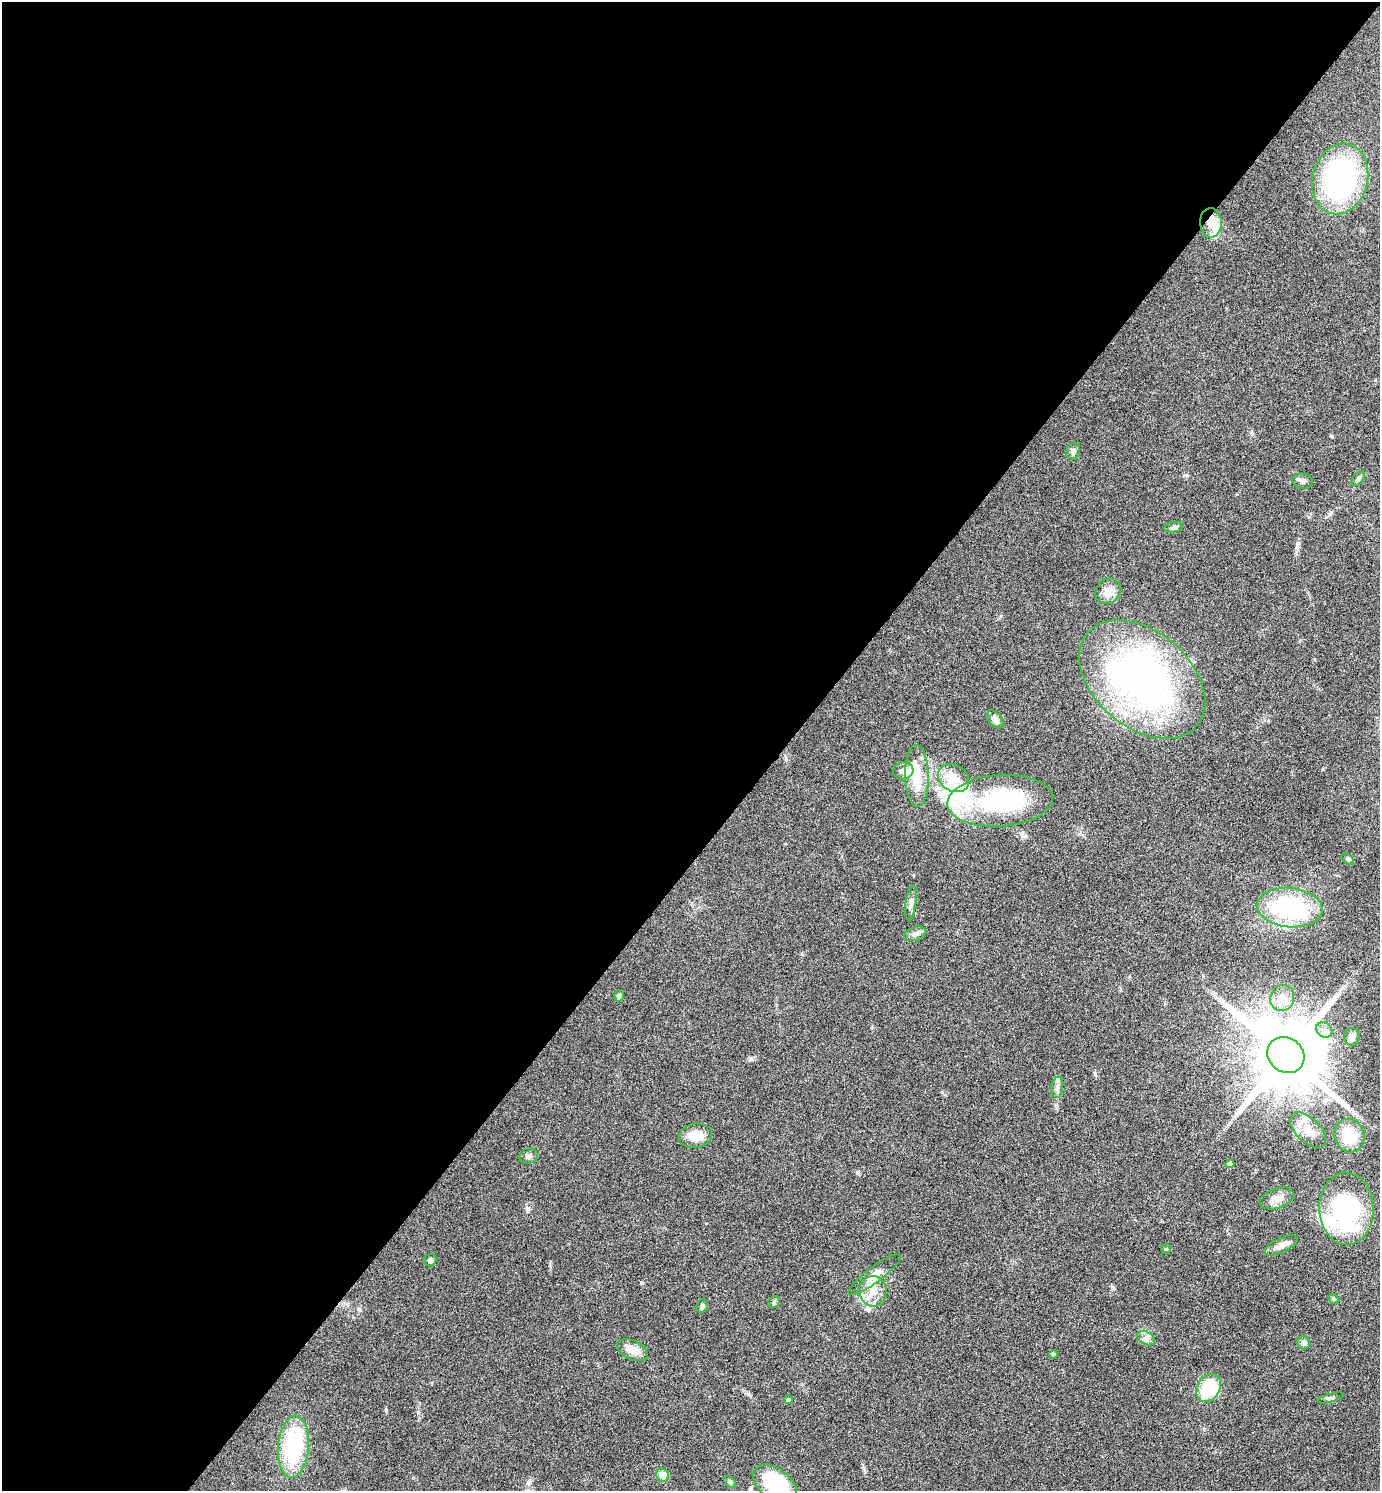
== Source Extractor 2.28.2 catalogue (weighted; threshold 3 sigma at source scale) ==
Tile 5 of 4 x 4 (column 1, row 2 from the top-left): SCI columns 156-1533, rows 2983-4471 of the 5964 x 5961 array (HDU 1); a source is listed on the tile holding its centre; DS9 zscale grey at full resolution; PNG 1382 x 1493 px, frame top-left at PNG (2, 2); each listed source drawn as its Kron ellipse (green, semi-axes under 4 px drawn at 4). Shown black and unused: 57% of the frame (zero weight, under 4 of 8 exposures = <1% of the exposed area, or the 3 px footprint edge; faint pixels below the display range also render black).
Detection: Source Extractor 2.28.2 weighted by HDU 2 'WHT'; one run over the whole footprint, this tile lists its part. Background 0.119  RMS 0.0051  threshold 0.0209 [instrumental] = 3 sigma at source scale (4.09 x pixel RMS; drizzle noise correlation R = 1.36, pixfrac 0.8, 0.05/0.05 arcsec/px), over >= 5 px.
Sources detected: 62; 5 inside a brighter object's white glare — neither listed nor drawn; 8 inside a brighter listed object's ellipse — not listed separately; the other 49 listed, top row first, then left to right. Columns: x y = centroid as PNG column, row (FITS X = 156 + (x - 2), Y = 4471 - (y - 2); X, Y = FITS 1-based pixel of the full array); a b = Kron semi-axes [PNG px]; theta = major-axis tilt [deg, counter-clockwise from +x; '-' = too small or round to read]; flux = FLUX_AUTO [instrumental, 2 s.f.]
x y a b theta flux
1340 179 36 27 75 94
1211 223 14 11 -87 6.3
1073 451 8 6 73 1.8
1358 479 8 5 53 1.1
1302 481 10 7 -11 1.8
1174 527 10 5 11 1.1
1108 591 13 12 - 5.2
1142 679 72 48 -40 190
995 719 10 6 -50 2
903 771 10 8 14 2.4
917 776 31 11 -89 12
954 778 16 13 -33 8.5
1000 801 53 26 4 57
1348 859 7 4 -44 0.75
911 903 18 5 83 2.2
1290 908 32 19 -6 49
915 934 11 6 17 2
619 996 5 5 - 0.83
1282 998 13 12 - 5.3
1324 1030 8 7 - 2.4
1352 1037 9 7 89 2.5
1286 1055 19 17 -38 6000
1057 1087 11 6 82 1.9
1308 1130 22 12 -44 7.7
1349 1135 17 14 -68 14
696 1136 16 12 10 8
529 1156 9 7 18 1.7
1230 1164 4 4 - 2.9
1277 1198 18 10 19 4.4
1346 1209 36 27 -88 57
1281 1245 18 7 24 3.6
1166 1249 5 5 - 0.51
430 1260 6 6 - 1.3
875 1274 32 8 37 4.6
873 1291 15 13 -78 6.9
1333 1299 5 4 - 0.65
774 1302 6 5 - 0.85
702 1306 7 5 73 1.2
1146 1338 9 6 -30 1.9
1304 1343 7 6 - 1.5
633 1350 17 9 -26 5.8
1053 1354 4 4 - 1.2
1209 1388 15 11 57 28
1331 1398 14 4 15 1.2
788 1400 4 4 - 0.9
293 1447 31 15 85 43
663 1475 6 6 - 6.4
730 1482 7 4 -46 0.83
775 1485 25 15 -40 40
Overlapping masked pixels (flux is a lower limit): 1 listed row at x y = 1211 223
Isophote crosses this tile's border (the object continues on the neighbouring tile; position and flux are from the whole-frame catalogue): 1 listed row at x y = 775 1485
Unlisted compact peaks at least as high as the median listed source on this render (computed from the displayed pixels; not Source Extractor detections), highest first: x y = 386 1410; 858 1172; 418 1412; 1113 1288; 1095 1074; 1186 475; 359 1309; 528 1211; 1296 548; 641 1283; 1331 436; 550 1265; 1252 433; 864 1469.